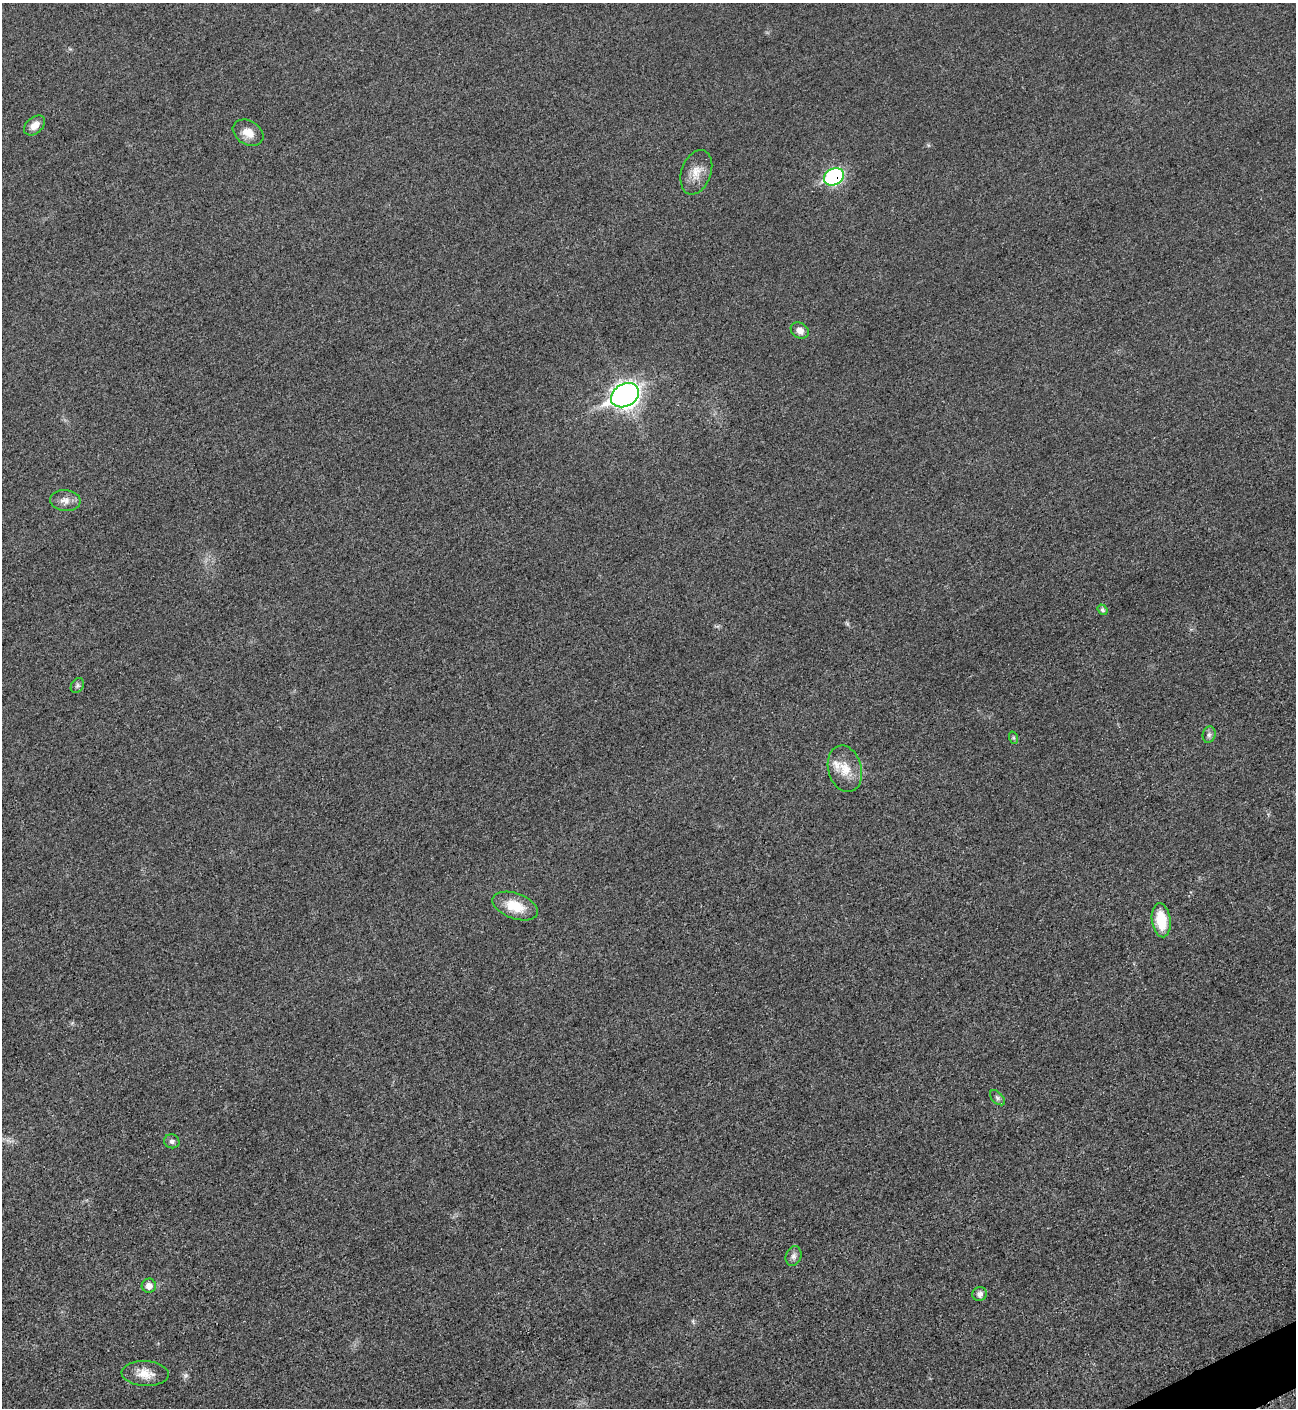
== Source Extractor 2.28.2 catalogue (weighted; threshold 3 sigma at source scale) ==
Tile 6 of 4 x 4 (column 2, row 2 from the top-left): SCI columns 1594-2887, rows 2830-4235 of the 5642 x 5651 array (HDU 1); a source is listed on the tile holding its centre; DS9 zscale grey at full resolution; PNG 1298 x 1410 px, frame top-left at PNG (2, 3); each listed source drawn as its Kron ellipse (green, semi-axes under 4 px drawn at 4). Shown black and unused: <1% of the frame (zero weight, under 3 of 5 exposures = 1% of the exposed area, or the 3 px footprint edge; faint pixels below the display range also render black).
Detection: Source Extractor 2.28.2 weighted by HDU 2 'WHT'; one run over the whole footprint, this tile lists its part. Background 0.0198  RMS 0.0051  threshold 0.0229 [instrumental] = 3 sigma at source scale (4.5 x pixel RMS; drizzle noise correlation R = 1.50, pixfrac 1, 0.05/0.05 arcsec/px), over >= 5 px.
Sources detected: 21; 1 inside a brighter listed object's ellipse — not listed separately; the other 20 listed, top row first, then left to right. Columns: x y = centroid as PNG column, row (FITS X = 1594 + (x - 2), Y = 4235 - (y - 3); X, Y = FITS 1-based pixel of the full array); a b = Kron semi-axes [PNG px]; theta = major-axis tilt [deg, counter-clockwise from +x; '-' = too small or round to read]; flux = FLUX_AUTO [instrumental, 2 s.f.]
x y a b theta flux
35 125 12 8 40 4.1
248 133 16 12 -31 5.6
696 172 23 14 70 7.3
834 177 10 8 29 64
800 331 9 7 -33 3.3
625 395 15 11 28 260
65 500 15 10 -6 4
1102 610 5 4 - 0.94
77 686 8 6 58 1.1
1209 735 8 6 74 1.5
1014 738 6 4 -71 0.76
845 769 24 16 -75 9.6
515 906 24 12 -19 12
1161 920 17 9 -83 16
997 1098 9 5 -46 1.3
172 1141 7 7 - 1.5
793 1256 10 7 68 2.1
149 1286 7 7 - 3.3
980 1294 7 7 - 2.2
145 1374 23 12 -3 7.3
Overlapping masked pixels (flux is a lower limit): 1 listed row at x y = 834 177